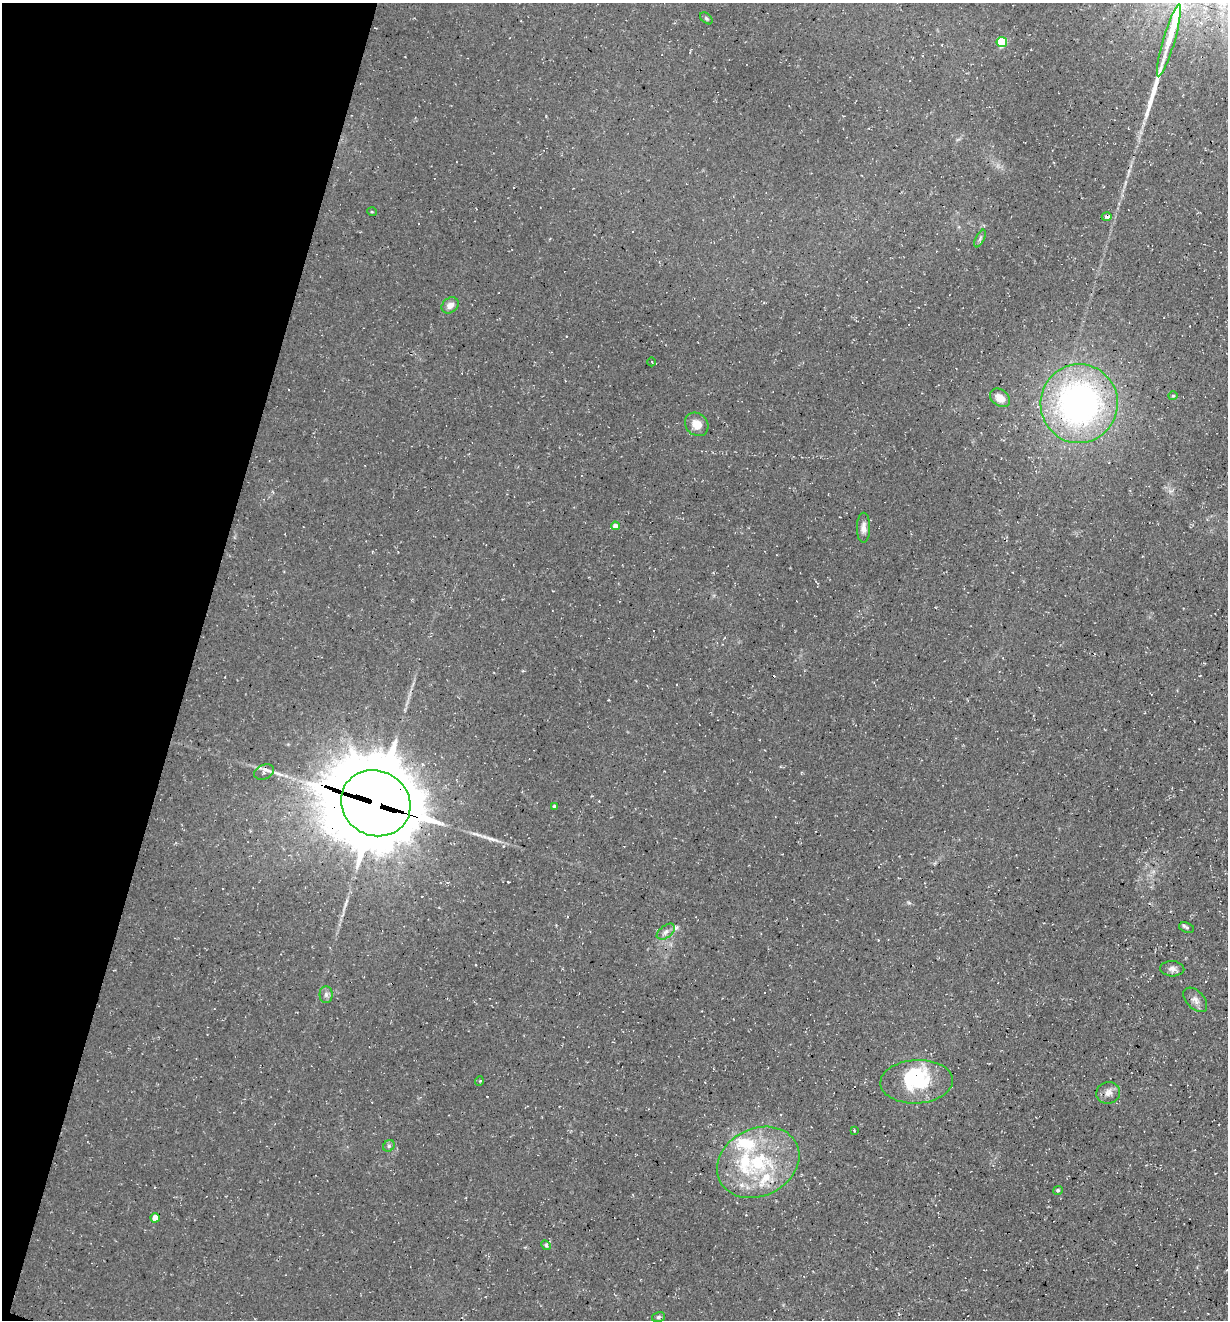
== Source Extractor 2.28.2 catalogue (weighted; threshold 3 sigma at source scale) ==
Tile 9 of 4 x 4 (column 1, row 3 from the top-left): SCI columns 135-1360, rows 1320-2637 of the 5290 x 5272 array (HDU 1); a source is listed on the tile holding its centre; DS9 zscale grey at full resolution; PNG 1230 x 1322 px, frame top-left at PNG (2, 3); each listed source drawn as its Kron ellipse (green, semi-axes under 4 px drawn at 4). Shown black and unused: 16% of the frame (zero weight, under 3 of 4 exposures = <1% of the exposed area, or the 3 px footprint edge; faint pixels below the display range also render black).
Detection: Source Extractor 2.28.2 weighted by HDU 2 'WHT'; one run over the whole footprint, this tile lists its part. Background 0.0861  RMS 0.0059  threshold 0.0264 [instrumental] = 3 sigma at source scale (4.5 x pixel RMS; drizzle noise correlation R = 1.50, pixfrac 1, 0.05/0.05 arcsec/px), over >= 5 px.
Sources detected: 42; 1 inside a brighter object's white glare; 3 cosmic-ray / hot-pixel residue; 2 long thin detections or spike segments (spike, bleed or trail) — neither listed nor drawn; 4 inside a brighter listed object's ellipse — not listed separately; the other 32 listed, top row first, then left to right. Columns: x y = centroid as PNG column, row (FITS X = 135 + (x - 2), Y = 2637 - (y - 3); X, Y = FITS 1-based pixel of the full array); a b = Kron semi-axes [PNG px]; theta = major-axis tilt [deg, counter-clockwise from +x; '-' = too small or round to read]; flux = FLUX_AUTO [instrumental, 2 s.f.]
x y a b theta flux
706 18 7 4 -41 1
1169 41 37 6 74 8.9
1002 42 5 5 - 36
372 212 5 3 - 0.49
1107 217 5 3 - 2.1
980 239 9 4 63 1.4
450 305 9 7 36 3.8
652 362 4 2 - 0.47
1173 396 4 4 - 0.7
1000 398 11 8 -38 6.3
1079 404 39 38 - 220
697 424 13 10 -45 7.2
615 526 4 4 - 4.4
863 528 15 6 89 3.5
264 772 10 7 26 3.9
376 803 35 32 -30 8600
554 806 4 3 - 1.1
1187 927 7 5 -20 1.2
666 932 10 6 37 2.5
1172 969 12 7 -3 2.8
326 995 8 6 90 2
1195 1000 15 9 -46 3.6
479 1081 5 3 - 0.54
917 1082 36 21 3 38
1108 1093 12 10 16 4
854 1130 4 2 - 0.44
389 1146 6 5 - 1.3
758 1162 43 33 26 56
1058 1190 5 4 - 0.87
155 1218 4 4 - 8.1
546 1245 5 4 - 1.1
658 1317 6 5 - 1.1
Overlapping masked pixels (flux is a lower limit): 1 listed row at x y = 376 803